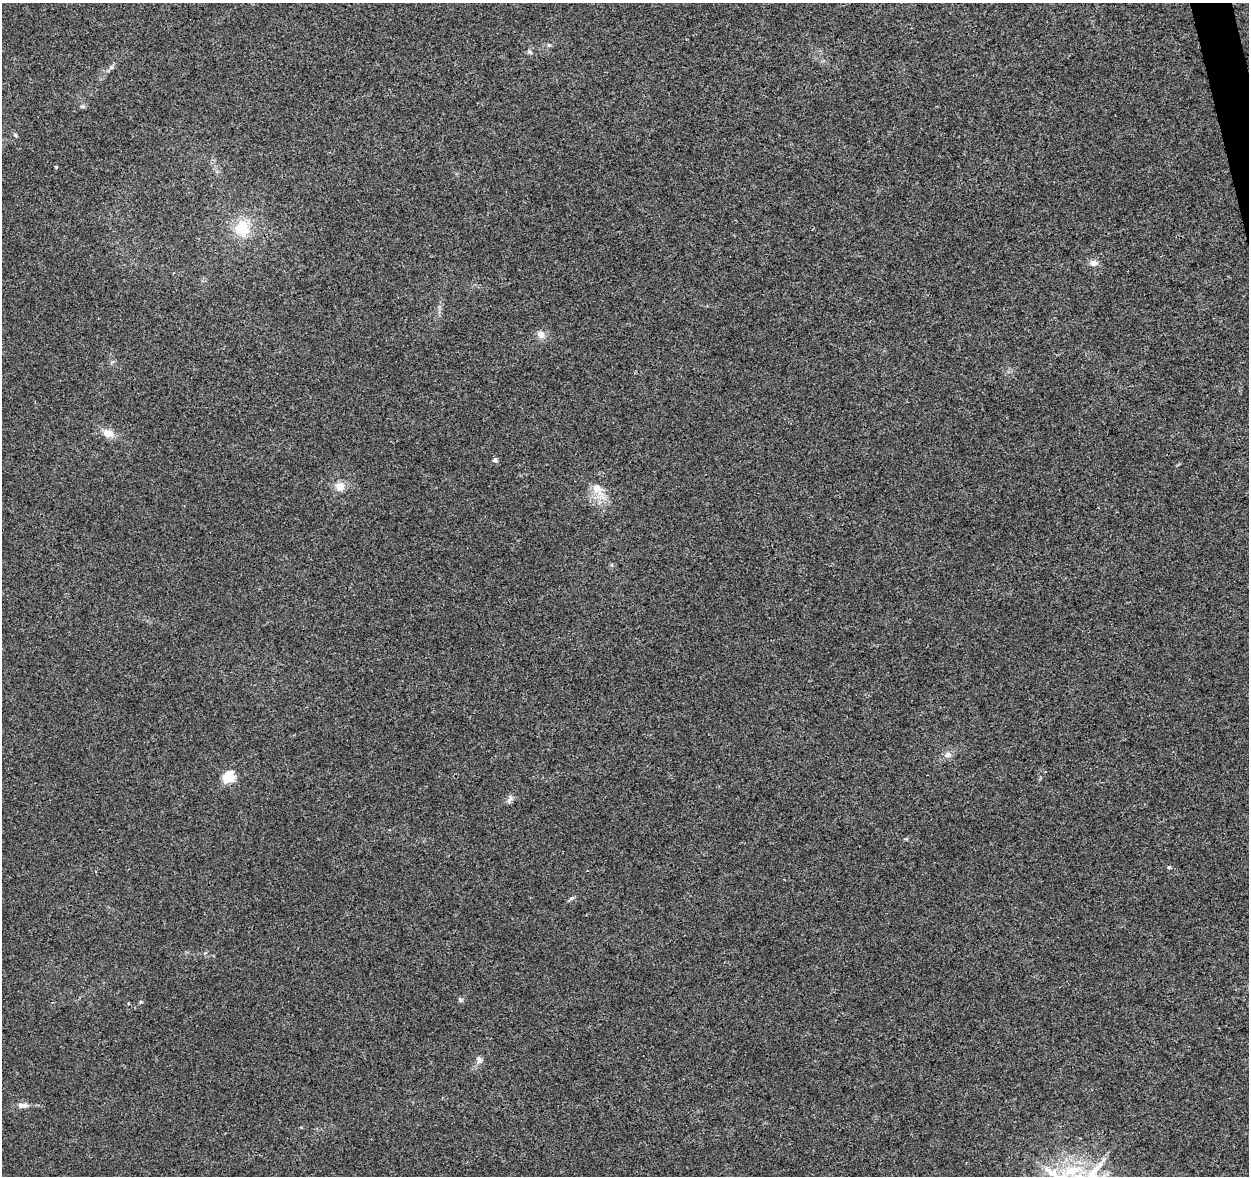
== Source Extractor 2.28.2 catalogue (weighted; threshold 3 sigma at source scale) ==
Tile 10 of 4 x 4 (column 2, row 3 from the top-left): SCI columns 1305-2551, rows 1272-2445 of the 5100 x 4843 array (HDU 1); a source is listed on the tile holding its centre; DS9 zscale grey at full resolution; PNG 1251 x 1178 px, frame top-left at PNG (2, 3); no overlay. Shown black and unused: <1% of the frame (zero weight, under 3 of 4 exposures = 5% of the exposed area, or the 3 px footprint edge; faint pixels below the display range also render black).
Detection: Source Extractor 2.28.2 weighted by HDU 2 'WHT'; one run over the whole footprint, this tile lists its part. Background 0.0053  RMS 0.0027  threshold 0.012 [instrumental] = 3 sigma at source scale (4.5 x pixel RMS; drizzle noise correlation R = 1.50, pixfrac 1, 0.0396/0.0396 arcsec/px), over >= 5 px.
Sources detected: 20; all 20 listed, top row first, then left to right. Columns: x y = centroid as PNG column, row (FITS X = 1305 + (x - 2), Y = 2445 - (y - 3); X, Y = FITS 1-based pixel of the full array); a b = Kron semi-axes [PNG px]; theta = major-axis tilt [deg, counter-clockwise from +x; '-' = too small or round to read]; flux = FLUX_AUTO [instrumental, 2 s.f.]
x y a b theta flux
549 45 5 5 - 0.42
529 52 7 5 -41 0.54
111 67 6 5 - 0.61
82 106 7 5 20 0.48
56 167 3 3 - 0.27
242 228 23 20 -87 7.3
1094 263 10 8 -1 1.3
541 334 12 9 -70 1.5
108 433 15 9 -20 2.6
495 460 5 5 - 0.84
340 487 12 11 - 2.3
597 488 17 11 -44 3.6
948 754 11 7 25 1.3
228 777 6 5 - 22
510 799 13 5 61 0.89
1169 867 5 4 - 0.31
460 1000 7 4 -90 0.44
141 1002 5 4 - 0.29
479 1059 11 7 -72 1
23 1105 15 7 0 1.6